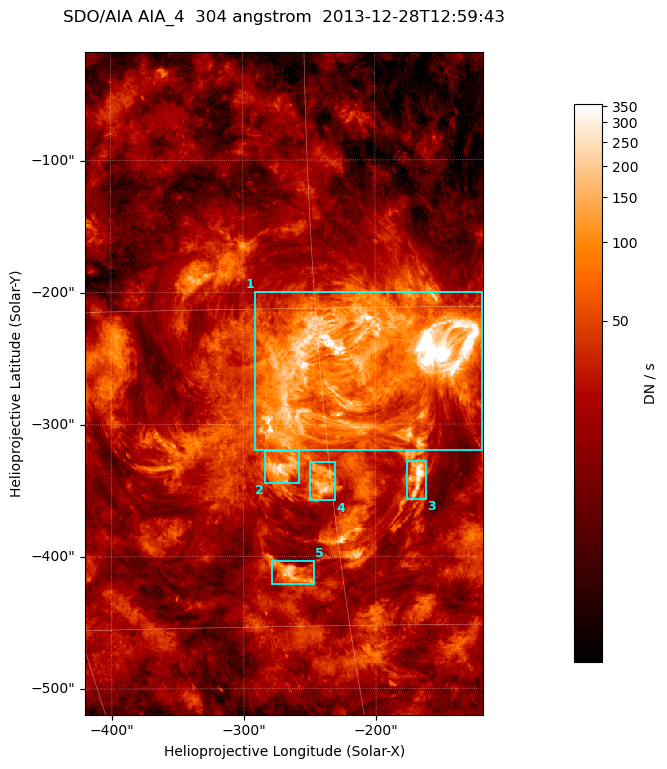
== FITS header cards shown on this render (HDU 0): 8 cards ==
TELESCOP= 'SDO/AIA '
INSTRUME= 'AIA_4   '
WAVELNTH=                  304
WAVEUNIT= 'angstrom'
DATE-OBS= '2013-12-28T12:59:43.12'
CTYPE1  = 'HPLN-TAN'
CTYPE2  = 'HPLT-TAN'
BUNIT   = 'DN / s  '

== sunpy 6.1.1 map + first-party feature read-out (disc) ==
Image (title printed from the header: SDO/AIA AIA_4  304 angstrom  2013-12-28T12:59:43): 502 x 835 px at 0.6 arcsec/px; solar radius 976 arcsec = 1626 px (partial field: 5.0% of the solar disc is inside the frame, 100% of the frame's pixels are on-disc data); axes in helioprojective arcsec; data unit DN / s (BUNIT, on the colour bar)
Orientation: roll -0.132 deg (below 1 deg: not rotated)
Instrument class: DISC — disc imager (sunpy class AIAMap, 304 A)
Bright regions (active regions / flare kernels): reference = the on-disc median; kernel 5 px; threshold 5 sigma = 71.7 DN / s over a disc level ~21.7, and >= 1.15x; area >= 419 px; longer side >= 6 px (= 3.6 arcsec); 5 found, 5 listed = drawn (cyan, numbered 1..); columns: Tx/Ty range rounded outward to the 2 arcsec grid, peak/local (2 s.f.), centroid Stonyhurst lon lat
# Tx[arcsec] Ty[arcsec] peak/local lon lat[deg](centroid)
1 -292..-118 -320..-198 95 -13 -17
2 -284..-256 -346..-320 14 -17 -22
3 -176..-162 -358..-328 20 -11 -23
4 -250..-230 -358..-328 11 -15 -23
5 -280..-246 -422..-402 9.8 -18 -27